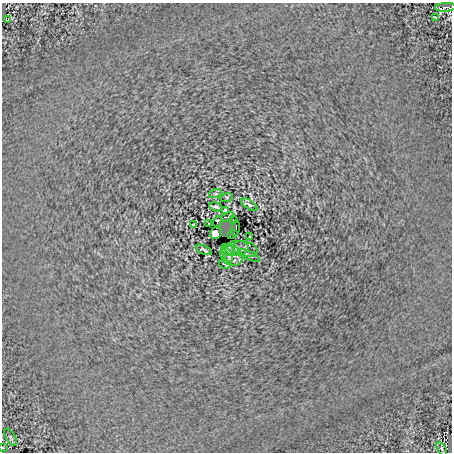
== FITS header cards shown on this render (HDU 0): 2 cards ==
NAXIS1  =                  450
NAXIS2  =                  450

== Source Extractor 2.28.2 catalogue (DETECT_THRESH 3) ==
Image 450 x 450 px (HDU 0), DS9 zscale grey, 1 PNG px = 1 image px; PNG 454 x 454 px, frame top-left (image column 1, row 450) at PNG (2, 3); each listed source drawn as its Kron ellipse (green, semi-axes under 4 px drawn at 4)
Background 0.00207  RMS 0.093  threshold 0.278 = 3 sigma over >= 5 px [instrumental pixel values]
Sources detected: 28; all 28 listed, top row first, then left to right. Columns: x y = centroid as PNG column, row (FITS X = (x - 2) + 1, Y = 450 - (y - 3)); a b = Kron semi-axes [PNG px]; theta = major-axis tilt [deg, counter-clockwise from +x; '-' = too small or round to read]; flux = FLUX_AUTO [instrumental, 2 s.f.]
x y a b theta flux
445 7 10 3 4 9.6
436 18 4 3 - 7.5
8 19 4 2 - 7.7
215 194 6 4 17 10
227 197 6 4 18 5.5
249 205 9 4 -34 13
216 207 7 2 -15 13
225 210 4 3 - 7.6
228 217 7 4 26 8.2
233 220 3 2 - 5.1
217 222 5 3 - 12
209 224 3 2 - 4.5
193 225 4 3 - 7.6
235 228 8 2 80 3.4
216 233 6 5 - 74
232 234 5 2 - 7.4
250 236 3 2 - 3.6
237 248 12 7 6 29
245 249 12 7 -14 28
204 250 8 3 -24 10
228 250 6 5 - 21
228 255 8 3 -64 14
231 255 12 9 -33 40
249 255 12 3 -25 12
224 264 6 2 -26 5.8
11 437 10 4 -59 12
3 448 3 2 - 5.2
442 449 8 3 -60 8.1
At the frame edge (FLAGS 8, measured only in part): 1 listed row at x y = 3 448